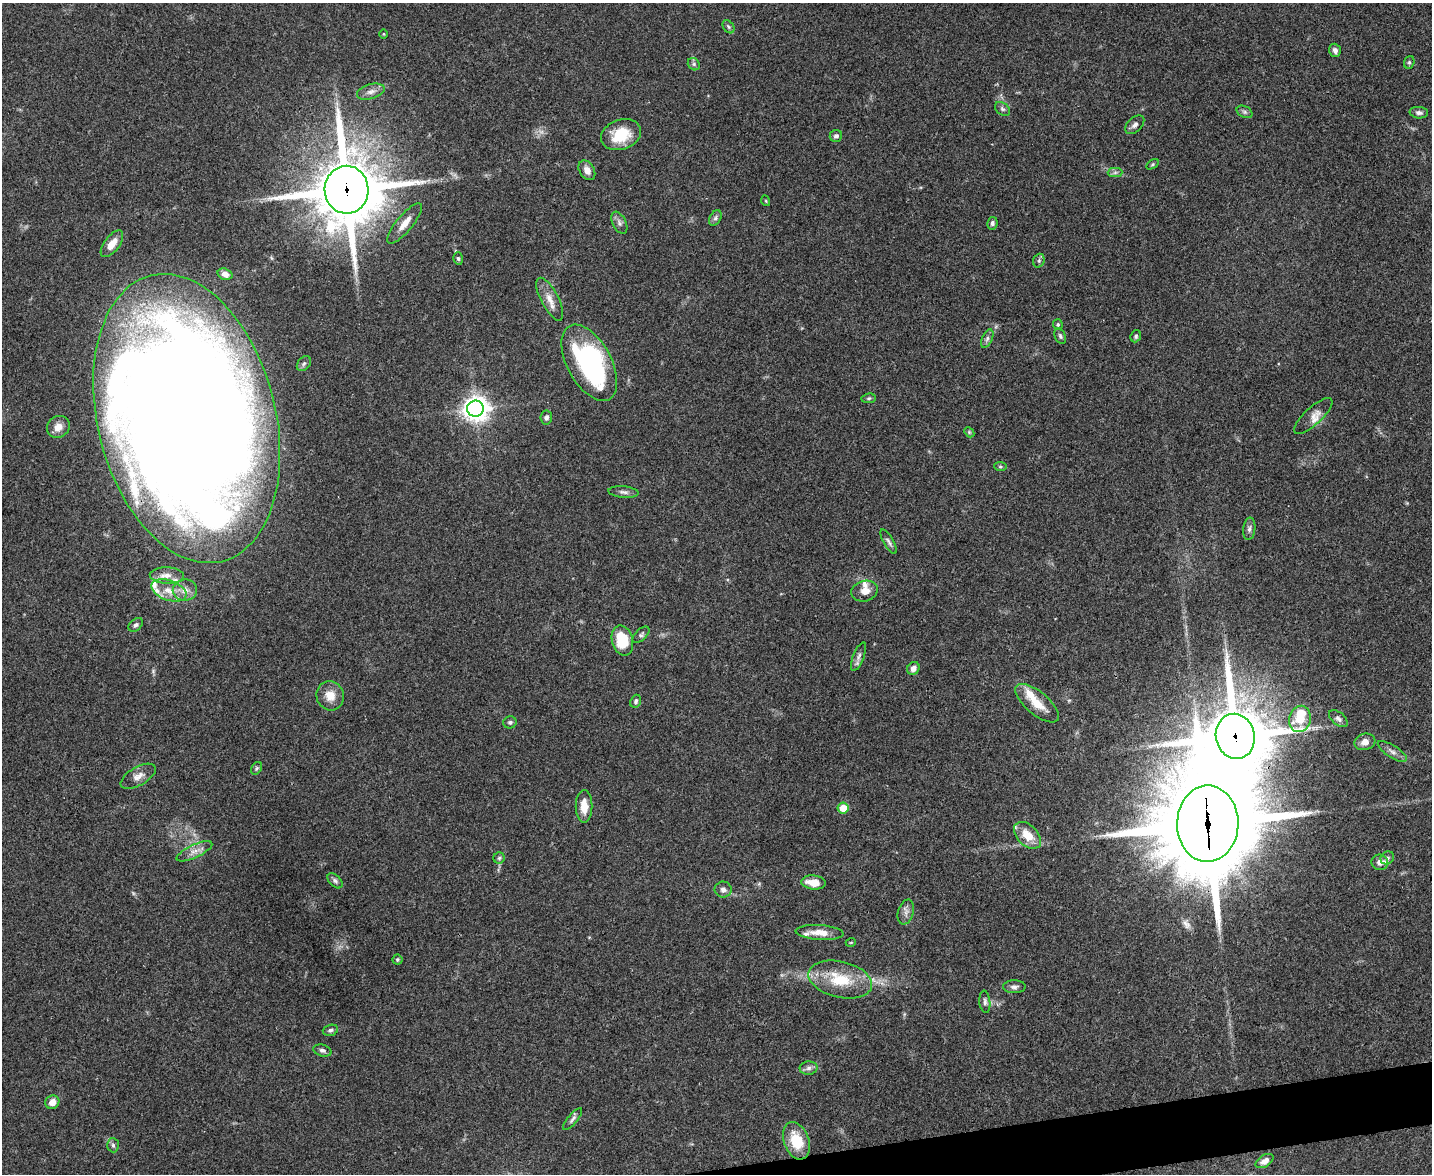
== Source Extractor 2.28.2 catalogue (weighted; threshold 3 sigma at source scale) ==
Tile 5 of 3 x 4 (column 2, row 2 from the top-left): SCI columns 1564-2993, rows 2344-3515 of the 4665 x 4686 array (HDU 1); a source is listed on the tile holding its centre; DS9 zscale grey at full resolution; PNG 1434 x 1176 px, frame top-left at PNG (2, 3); each listed source drawn as its Kron ellipse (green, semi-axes under 4 px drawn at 4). Shown black and unused: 2% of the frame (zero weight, under 3 of 4 exposures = <1% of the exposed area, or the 3 px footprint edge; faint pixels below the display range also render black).
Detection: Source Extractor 2.28.2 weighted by HDU 2 'WHT'; one run over the whole footprint, this tile lists its part. Background 0.0555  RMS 0.0047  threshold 0.021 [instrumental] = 3 sigma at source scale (4.5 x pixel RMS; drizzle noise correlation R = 1.50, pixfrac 1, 0.05/0.05 arcsec/px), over >= 5 px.
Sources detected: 99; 2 too faint to see at this stretch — neither listed nor drawn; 8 inside a brighter listed object's ellipse — not listed separately; the other 89 listed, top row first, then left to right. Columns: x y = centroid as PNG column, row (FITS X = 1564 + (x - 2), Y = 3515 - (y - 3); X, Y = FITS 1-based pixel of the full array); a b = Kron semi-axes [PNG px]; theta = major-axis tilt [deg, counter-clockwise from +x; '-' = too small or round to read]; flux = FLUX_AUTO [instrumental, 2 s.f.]
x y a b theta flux
728 27 7 5 -55 0.8
384 34 5 3 - 0.38
1335 50 7 5 -73 1.8
1409 62 6 5 - 0.83
694 64 7 5 -48 1
371 92 14 7 16 2.7
1002 109 8 6 -40 1.2
1245 112 8 5 -27 1
1419 113 9 5 -4 1.7
1135 125 11 7 44 1.9
621 135 20 15 19 15
836 136 6 6 - 1.4
1153 164 7 4 32 0.68
587 170 10 7 -58 3.1
1115 173 7 4 1 1.2
346 190 24 22 -89 3500
766 201 5 3 - 0.42
715 218 8 5 61 1.3
405 223 25 8 50 5.4
619 223 12 6 -63 1.8
992 223 6 5 - 1.3
112 244 16 7 52 5.7
458 258 6 4 -73 0.85
1039 261 7 5 70 1.1
225 274 7 5 -18 2.8
550 299 24 8 -63 5.1
1058 325 5 4 - 0.72
1060 336 8 5 -67 1
1136 336 6 5 - 0.82
987 339 9 5 64 1.5
589 363 42 22 -61 78
304 364 8 6 49 1.2
869 398 7 4 7 0.79
475 409 8 8 - 460
1313 416 25 8 42 3.8
546 417 7 6 - 1.4
187 418 147 89 -76 2200
58 427 12 10 37 4.8
969 432 6 4 -47 0.62
1000 467 6 4 -6 0.71
624 492 15 5 -5 1.8
1249 529 11 6 83 1.7
888 542 14 5 -60 1.5
167 575 17 8 -2 4.2
169 590 18 10 -19 6.8
185 590 12 10 8 4.1
864 591 13 10 16 4.1
136 625 8 5 42 1.3
641 635 10 5 44 1.2
622 640 15 10 -76 16
859 657 15 5 69 2
913 668 7 6 - 2.3
330 696 15 13 -66 5.9
636 701 7 5 68 0.99
1037 703 27 11 -40 9.2
1300 719 13 10 77 9.5
1338 719 11 6 -38 1.5
510 722 7 6 - 1.1
1235 736 23 19 -77 3500
1365 742 10 8 14 3.4
1392 751 16 6 -32 2.4
256 768 7 5 56 0.78
138 776 19 9 30 3.7
584 806 16 8 -89 6.9
843 808 6 5 - 7.4
1208 824 38 30 89 11000
1028 835 16 10 -44 8.7
194 851 19 6 25 3.6
499 858 5 5 - 0.9
1387 858 7 6 - 1.1
1380 862 8 7 - 2.6
335 881 9 5 -44 1.3
814 882 12 7 -6 6.9
723 890 8 8 - 1.9
906 912 13 7 73 2.4
820 932 24 7 -4 6.6
851 942 5 3 - 0.38
397 960 5 5 - 0.67
840 980 32 18 -13 19
1014 987 11 6 1 1.7
985 1002 11 5 -84 1.5
330 1030 8 5 17 1.2
322 1050 9 5 -16 1.4
809 1068 9 6 3 1.6
52 1102 7 6 - 4.3
573 1119 13 5 50 1.4
796 1141 19 12 -70 15
113 1145 7 6 - 1.2
1265 1161 10 6 32 3
Overlapping masked pixels (flux is a lower limit): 5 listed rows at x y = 346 190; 589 363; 187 418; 1235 736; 1208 824